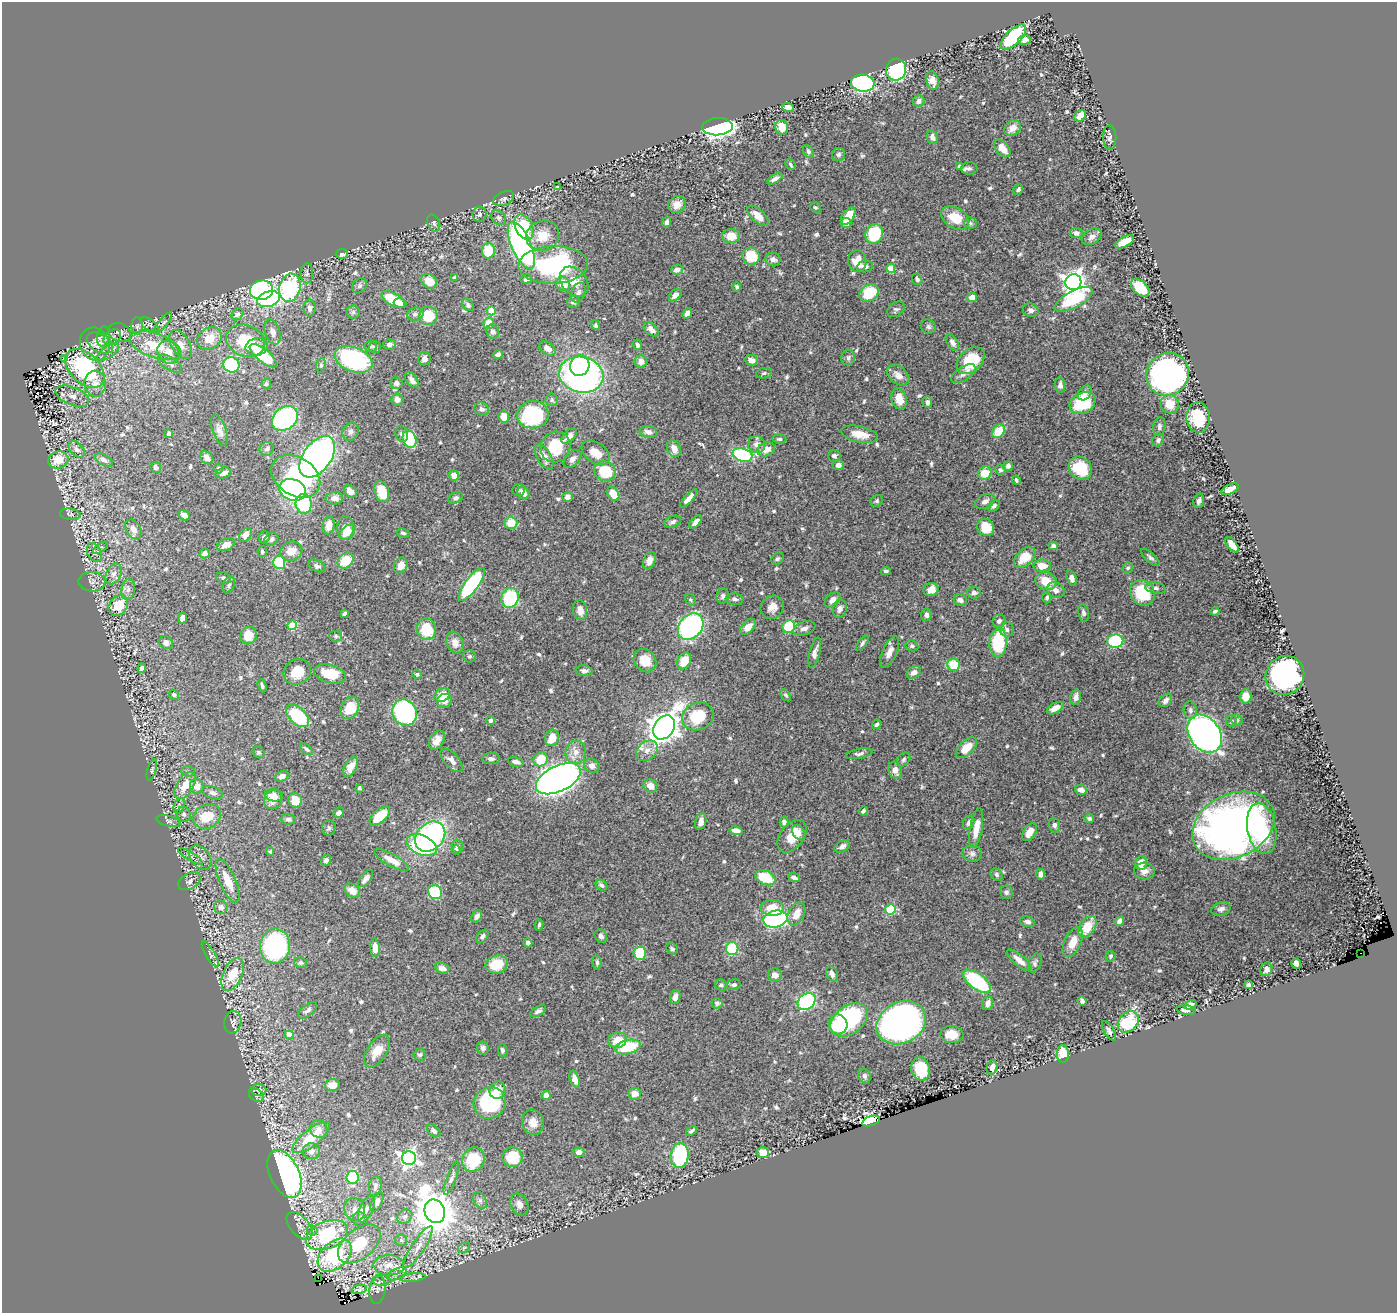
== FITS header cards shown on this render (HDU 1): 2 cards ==
NAXIS1  =                 1395
NAXIS2  =                 1311

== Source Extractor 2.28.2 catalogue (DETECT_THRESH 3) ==
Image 1395 x 1311 px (HDU 1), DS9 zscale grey, 1 PNG px = 1 image px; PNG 1399 x 1315 px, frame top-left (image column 1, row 1311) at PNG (2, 2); each listed source drawn as its Kron ellipse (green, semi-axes under 4 px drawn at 4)
Background 0.597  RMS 0.014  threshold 0.0431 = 3 sigma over >= 5 px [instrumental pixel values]
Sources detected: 676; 2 with non-positive FLUX_AUTO (blend fragments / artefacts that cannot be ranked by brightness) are neither listed nor drawn; of the other 674, the 500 brightest by FLUX_AUTO listed and drawn (174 fainter detections omitted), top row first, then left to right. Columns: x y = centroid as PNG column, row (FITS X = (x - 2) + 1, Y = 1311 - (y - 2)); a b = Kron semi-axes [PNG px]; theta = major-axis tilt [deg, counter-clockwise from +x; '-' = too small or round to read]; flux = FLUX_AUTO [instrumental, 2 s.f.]
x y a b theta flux
1013 37 16 7 44 83
1024 40 6 5 - 4.6
896 70 11 10 - 150
932 81 9 6 -77 7.2
863 83 12 8 -7 230
919 101 6 5 - 4.5
788 108 6 4 -21 5.3
1080 116 6 5 - 14
718 127 15 8 3 430
782 127 7 6 - 13
1013 128 9 7 39 10
932 137 7 5 -67 4.5
1110 138 12 6 -89 3.1
1002 148 10 6 -50 12
808 151 7 5 -64 2.1
838 154 6 6 - 2.7
791 165 6 4 -50 1.7
960 166 4 3 - 1.9
969 168 8 6 0 2.5
775 179 9 4 30 3.4
557 186 3 3 - 2.5
1018 189 5 4 - 2.5
504 199 11 6 25 2.9
677 205 9 8 - 7.5
815 207 5 5 - 1.8
479 214 7 7 - 2.7
758 216 13 6 -43 13
848 216 10 5 54 18
499 217 8 6 -44 2.8
955 218 15 10 -31 24
667 222 5 4 - 2.7
434 223 9 6 -65 2.5
846 223 5 5 - 6
970 223 6 5 - 1.9
524 227 13 8 -65 36
1076 233 6 5 - 4.2
874 234 10 8 67 45
543 236 17 15 21 19
731 236 9 7 4 16
1092 237 10 7 31 4.7
1125 242 10 5 28 14
521 245 25 9 -66 300
488 251 8 6 86 31
342 254 6 5 - 5.4
751 256 9 8 - 29
773 259 7 6 - 4
857 261 11 9 -82 17
553 265 35 19 2 140
865 266 8 6 9 4
891 268 4 4 - 24
677 270 6 5 - 4.8
307 273 10 6 88 2.8
455 277 4 3 - 1.9
526 279 5 4 - 2.7
917 279 6 5 - 2.1
429 281 8 6 -34 17
574 281 17 12 -48 14
1073 282 8 8 - 690
563 284 7 6 - 20
360 286 8 6 53 2.4
737 287 5 4 - 2.1
290 288 14 10 76 130
1140 288 11 6 -43 32
261 290 11 9 7 200
578 293 10 7 66 4.3
869 293 10 8 35 35
675 295 7 5 43 5.5
972 297 5 4 - 10
269 299 11 7 15 130
393 299 13 6 -30 35
1074 299 21 8 29 65
574 302 6 6 - 3.4
400 303 6 4 -16 8.9
468 305 7 5 -49 2.2
310 308 8 6 -90 4.1
896 309 9 7 34 2.6
1031 310 8 6 -22 4.2
491 311 4 4 - 26
353 312 6 6 - 2.2
687 313 5 4 - 4.7
237 314 6 5 - 2.8
415 314 8 6 14 3
428 316 9 9 - 35
163 323 13 3 51 2.1
488 323 6 5 - 17
149 325 10 5 -32 2.9
596 325 5 4 - 1.9
137 326 9 6 90 2.4
928 327 7 6 - 2.5
651 329 9 5 -41 5.9
273 332 13 7 -71 6.8
493 332 7 6 - 4
120 333 12 9 -24 5
103 337 10 6 83 3.2
112 337 9 6 34 4.2
209 338 13 10 37 15
245 341 20 15 -20 32
100 343 14 9 -31 8.4
952 343 9 5 -57 3.4
95 344 17 14 -67 14
389 344 6 5 - 3
181 345 16 9 -59 8
637 345 5 4 - 2.5
155 346 27 12 -19 34
371 346 6 6 - 2
257 347 11 8 13 8.4
375 347 6 6 - 2
547 348 9 6 -33 6.8
108 352 12 5 32 5
168 352 12 10 -55 12
498 355 5 4 - 2.9
263 356 17 6 -39 49
64 358 4 3 - 3.2
848 358 8 7 - 3
353 359 19 12 -21 130
425 359 6 6 - 4.7
751 360 6 5 - 5.6
971 361 16 11 42 44
641 362 6 6 - 5.5
170 364 13 6 -31 4.1
231 365 8 7 - 73
321 365 7 5 80 2
580 365 10 9 - 52
85 368 23 14 -44 77
764 373 8 5 11 2.1
963 374 14 7 33 5.7
1168 374 22 20 49 330
581 375 22 18 -12 350
898 375 12 8 -39 7.4
412 380 9 5 -56 5.1
396 383 6 5 - 3.4
95 384 13 10 -88 10
266 384 5 4 - 1.7
1060 385 8 5 -85 4.5
1085 393 8 6 52 4.1
72 396 18 9 -22 8.2
397 399 6 6 - 5.3
899 399 11 7 -73 14
552 400 6 6 - 2.1
927 402 6 5 - 3.3
1083 403 14 10 28 60
1170 404 9 9 - 22
482 409 7 6 - 3.4
533 415 16 13 7 83
504 417 6 5 - 12
1198 417 15 12 -86 42
285 418 14 11 37 120
1159 427 9 6 80 3.4
219 430 16 6 -71 5.9
999 431 7 5 50 22
351 432 9 7 65 3.6
648 432 9 6 -10 4.6
169 434 4 3 - 3.5
402 434 8 6 -70 3.1
859 434 19 8 -12 15
569 436 9 5 46 6.5
409 439 9 6 -70 40
779 439 7 4 -6 2.1
1158 440 6 5 - 2.8
757 444 9 8 - 6.3
555 447 16 14 59 36
77 449 10 6 -45 4.1
267 449 7 6 - 2.8
674 449 9 6 -65 8.4
766 449 9 6 26 10
596 453 16 10 -36 13
742 455 10 6 -17 97
834 456 6 6 - 2.4
317 457 23 14 55 380
544 457 14 7 -59 8.9
207 458 7 5 -44 5.2
572 459 10 6 44 4.9
58 460 10 8 14 17
104 460 10 5 -28 3.4
838 465 5 5 - 4.3
1008 466 5 4 - 3.2
156 467 5 5 - 3.2
218 468 5 5 - 2
1080 468 13 10 -47 30
1000 470 5 5 - 2.1
605 471 11 9 -25 33
223 473 8 5 15 5.2
985 473 7 6 - 24
454 475 5 5 - 7.7
296 476 26 19 -32 73
1016 480 4 3 - 1.8
1230 489 9 4 27 10
293 490 14 10 -18 130
519 490 6 5 - 2
350 491 7 5 -40 6.1
382 492 11 7 -72 26
523 493 7 5 -56 6
613 494 7 5 -59 20
568 497 5 5 - 5.4
334 498 9 6 3 5.9
456 498 7 5 26 2.8
689 498 12 4 47 7.3
877 501 6 5 - 2.1
985 501 10 6 27 4.4
1199 501 7 5 73 2.8
304 504 10 8 -85 59
994 506 6 5 - 2.6
70 514 10 5 -9 2.2
184 515 6 4 -37 5.4
673 522 9 5 22 3.4
696 522 8 4 44 4.6
511 523 6 6 - 19
329 525 9 6 81 9.4
986 527 9 8 - 21
345 528 11 8 88 13
133 529 11 7 -60 7.2
347 532 9 6 43 5.8
403 533 6 4 -15 1.8
246 535 7 5 53 9.7
264 537 6 5 - 3.1
271 539 7 6 - 3.5
226 545 9 6 24 6.8
1232 545 9 4 -51 11
1053 546 4 4 - 3.8
100 548 9 4 35 2
262 551 5 5 - 2.4
291 551 11 9 23 13
94 553 10 6 -63 3.4
205 553 5 4 - 4.9
1025 557 12 8 43 23
1150 557 11 4 -43 2.7
777 559 7 5 44 2.1
346 561 8 7 - 25
649 561 9 5 64 6
279 562 6 6 - 44
401 565 8 6 63 9.8
317 566 9 5 -25 2.9
1042 566 8 6 1 14
1128 568 6 5 - 1.9
886 571 5 4 - 2.2
114 574 11 7 64 5.2
224 578 7 5 -23 2.9
1071 578 8 5 -71 4.3
1046 581 11 9 -19 17
92 582 13 9 -2 6.1
472 584 20 6 53 110
229 585 9 5 68 2.5
1156 588 10 5 -10 3.3
128 589 10 6 81 4.6
931 590 7 6 - 11
1056 590 9 7 -25 5.6
974 593 7 5 -5 3.2
1142 593 13 11 -53 59
723 596 8 6 75 3
1047 597 6 4 88 1.8
510 598 10 8 74 68
735 599 9 6 -5 3.1
690 600 6 5 - 1.7
832 600 9 6 42 5.9
960 600 7 5 -17 4.2
118 606 11 8 49 28
772 607 12 11 - 8.6
840 609 9 7 77 4.8
580 610 10 7 -77 7.7
1215 611 4 3 - 2.1
345 613 4 3 - 1.8
1083 613 9 5 -77 3
926 615 6 5 - 3.6
182 618 6 4 64 6.2
999 621 6 6 - 3
292 625 5 4 - 34
789 626 6 6 - 46
691 627 14 11 49 200
748 627 9 5 44 11
804 628 11 6 20 4.7
427 629 10 9 - 30
1007 630 7 7 - 3.4
248 636 9 8 - 15
336 636 6 5 - 1.9
1115 641 8 6 9 86
166 643 7 6 - 5.4
455 643 11 8 -69 7.5
862 643 9 4 55 2.4
998 643 14 8 84 53
912 646 6 5 - 1.9
889 652 17 7 65 9
815 653 15 5 76 5.7
469 656 6 6 - 2
645 661 12 10 -49 18
684 661 9 6 64 21
954 665 6 6 - 26
142 668 5 4 - 3
584 671 8 5 -4 2.9
297 672 14 12 34 20
914 672 8 5 35 5.7
330 674 16 9 -15 34
417 674 5 4 - 1.8
1285 675 20 19 - 260
262 686 7 4 -74 1.7
174 695 5 4 - 1.9
442 695 8 6 33 17
786 695 7 4 -52 1.8
1245 696 7 6 - 12
1076 697 8 5 76 5.1
1165 700 8 5 47 4.5
444 701 7 6 - 7.2
350 708 12 8 61 29
1055 708 9 5 29 8.1
1190 710 9 6 -82 3.2
405 712 13 12 - 220
298 716 14 8 -43 68
698 716 16 13 25 36
490 720 4 4 - 2.8
1237 720 6 5 - 1.9
1231 721 6 5 - 2.3
877 724 5 4 - 2.3
664 727 13 10 53 910
1205 734 21 15 -55 560
552 738 8 6 71 16
437 740 10 7 60 7.3
966 748 13 7 43 17
307 749 7 4 -39 1.9
647 751 12 9 37 8.5
258 752 6 5 - 1.7
576 752 11 10 - 7.9
859 754 13 5 10 3.3
491 759 9 5 -1 3.5
541 759 7 7 - 24
452 760 14 7 -48 5.9
904 760 8 5 47 2.1
516 762 8 4 -14 4.3
592 766 8 7 - 4.3
351 767 11 6 60 11
152 770 11 4 74 1.9
895 770 8 6 -71 7.5
188 771 7 5 -3 2
282 776 7 5 20 5.8
558 779 24 13 26 780
185 785 15 8 58 15
197 786 7 7 - 9.2
650 786 7 6 - 8.9
359 788 4 3 - 2.2
1081 790 6 5 - 5.8
213 793 10 6 -18 3.8
274 795 9 6 -9 8
273 799 10 9 - 9.8
295 800 7 6 - 15
179 806 8 5 68 2.2
863 811 4 3 - 2.4
338 813 5 4 - 4.2
184 814 8 7 - 3.1
207 816 14 11 28 27
380 816 12 6 41 32
1089 818 5 4 - 2.4
288 819 7 5 -6 2.7
168 821 12 5 -14 2.6
701 822 8 5 76 6.1
784 822 5 4 - 3.2
969 823 7 5 66 4
1055 825 7 5 -84 2.6
1233 826 43 31 26 640
329 828 7 6 - 2.3
976 828 20 6 80 15
1262 829 26 14 -79 50
736 831 6 4 -12 6.5
798 832 8 6 -60 3.7
1029 832 10 6 60 10
792 836 18 11 53 20
430 837 17 13 45 190
422 845 16 9 -24 82
457 846 6 5 - 2.8
842 846 8 5 30 3.9
456 850 4 4 - 2.2
270 851 5 4 - 1.7
972 853 10 8 -13 4.2
190 856 14 4 -31 2.8
200 857 13 9 -51 5.7
326 860 5 5 - 2.8
392 860 19 6 -29 12
1141 863 7 5 73 13
1144 871 10 8 -4 6.6
996 874 7 5 -49 2.1
1041 874 5 4 - 4.4
794 877 6 4 -24 3.8
366 878 10 5 52 4.5
765 878 10 6 -24 36
189 881 12 7 29 4.9
228 881 24 8 -66 19
601 885 6 5 - 2.5
352 891 8 6 -35 9.9
435 892 7 6 - 56
1006 892 7 6 - 2.6
221 907 7 6 - 5.4
772 908 12 8 -1 19
890 909 5 5 - 63
1221 909 10 6 15 4.5
796 914 12 7 62 12
477 916 7 4 52 4.3
775 919 12 8 12 210
1120 921 5 4 - 7.3
1028 922 7 5 -18 3.7
539 925 5 3 - 1.7
1087 927 12 7 57 21
482 936 8 5 51 3
601 936 7 6 - 3.1
1073 942 16 8 65 15
528 943 4 4 - 2.9
275 946 17 15 86 170
375 948 9 4 -88 7.6
672 949 6 5 - 2.3
732 949 6 6 - 66
640 953 7 6 - 40
1361 953 2 2 - 58
210 954 15 4 -59 3.1
1110 956 6 5 - 1.9
1019 960 15 5 -40 9.2
597 962 7 4 -85 2.3
301 963 6 5 - 2.5
1035 963 10 6 71 2.9
1296 963 5 4 - 4.4
497 964 11 9 16 20
442 968 7 5 -21 6.2
1266 969 7 6 - 4.8
232 974 17 9 65 27
832 974 8 5 -68 4.6
775 975 7 6 - 7
977 981 16 8 -38 89
721 985 6 5 - 2.5
734 985 7 5 13 3
1248 985 4 4 - 3.4
675 997 7 5 78 5.7
806 1001 9 7 37 130
1082 1001 5 4 - 3.6
717 1003 5 5 - 2.4
988 1003 7 5 74 5.4
1190 1005 6 5 - 6.7
308 1010 11 5 38 3.9
1186 1010 9 5 -6 3.4
538 1011 8 4 29 3.2
849 1020 21 14 37 120
233 1022 11 8 81 4.3
1128 1022 12 9 48 56
901 1023 26 20 28 730
838 1024 10 9 - 39
1109 1031 11 5 -60 3.5
952 1034 12 8 -4 13
289 1035 4 4 - 12
617 1040 9 7 17 15
628 1047 13 7 12 44
483 1048 6 5 - 3
502 1050 6 4 -83 2
377 1051 18 9 57 14
1063 1054 8 6 -88 30
420 1055 6 6 - 2
992 1067 7 5 76 6.6
921 1069 12 9 -76 29
864 1076 8 6 -65 2.7
575 1079 9 4 -68 7.3
332 1085 7 6 - 8.7
259 1090 7 6 - 5
498 1090 9 8 - 9.9
634 1094 6 6 - 8.3
256 1095 8 6 -33 2.7
546 1095 4 4 - 15
490 1103 16 15 - 96
871 1121 9 4 18 2500
533 1122 13 11 -73 10
319 1129 9 8 - 4.7
434 1131 8 5 -40 2.7
691 1131 6 3 37 2.1
311 1138 23 8 38 28
311 1151 8 8 - 7.4
579 1152 5 4 - 5.8
763 1153 6 5 - 13
680 1156 12 9 82 99
513 1157 10 10 - 37
409 1158 7 7 - 310
474 1160 13 11 64 41
284 1174 25 14 -65 410
353 1177 6 6 - 46
451 1178 17 5 69 3.5
375 1187 10 6 85 3.4
480 1200 9 6 -64 3.3
377 1202 10 5 67 5.8
519 1205 11 8 -66 6.5
355 1209 12 10 -61 8.9
366 1209 14 6 66 5.2
435 1211 12 10 -66 2900
405 1217 8 6 36 3.1
360 1219 8 7 - 3.6
300 1226 16 9 -49 8
312 1230 5 5 - 2.9
327 1235 22 13 22 90
401 1240 6 5 - 2
359 1244 25 14 39 43
418 1247 25 6 57 10
464 1248 6 4 30 1.9
335 1255 20 13 43 77
389 1265 15 10 -2 14
397 1274 10 5 25 4
318 1278 2 2 - 12
413 1278 12 4 6 2.7
382 1281 8 5 6 3.3
359 1289 8 4 12 2.9
377 1290 14 8 85 6.6
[174 fainter detections neither listed nor drawn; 2 non-positive-flux detections neither listed nor drawn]